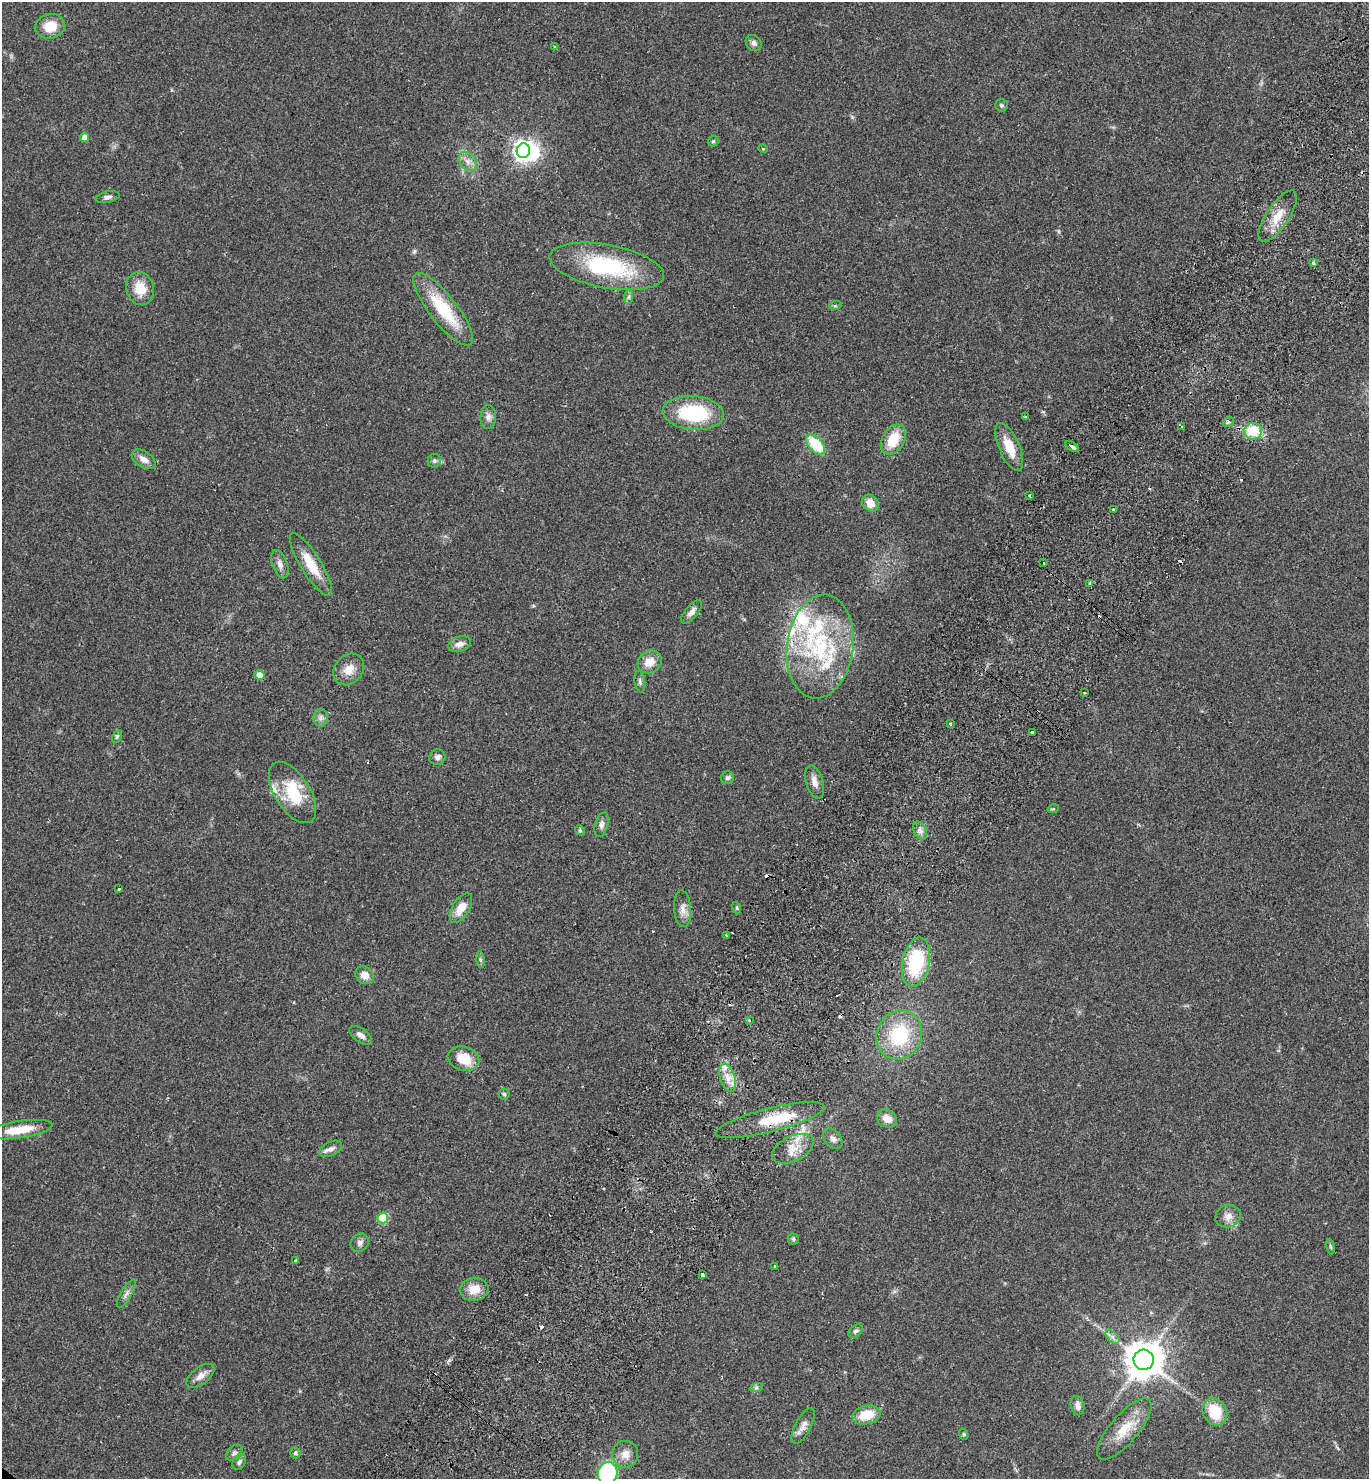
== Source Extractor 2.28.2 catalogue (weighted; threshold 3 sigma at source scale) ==
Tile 10 of 4 x 4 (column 2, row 3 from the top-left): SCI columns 1570-2936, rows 1517-2993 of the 6012 x 5983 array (HDU 1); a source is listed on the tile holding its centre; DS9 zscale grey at full resolution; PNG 1371 x 1481 px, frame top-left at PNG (2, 2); each listed source drawn as its Kron ellipse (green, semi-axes under 4 px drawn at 4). Shown black and unused: <1% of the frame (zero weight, under 2 of 3 exposures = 3% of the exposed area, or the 3 px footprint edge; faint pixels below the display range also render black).
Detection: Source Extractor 2.28.2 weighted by HDU 2 'WHT'; one run over the whole footprint, this tile lists its part. Background 0.086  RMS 0.0078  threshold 0.0351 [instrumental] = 3 sigma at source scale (4.5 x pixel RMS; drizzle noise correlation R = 1.50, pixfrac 1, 0.05/0.05 arcsec/px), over >= 5 px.
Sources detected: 125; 1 inside a brighter object's white glare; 12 cosmic-ray / hot-pixel residue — neither listed nor drawn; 10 inside a brighter listed object's ellipse — not listed separately; the other 102 listed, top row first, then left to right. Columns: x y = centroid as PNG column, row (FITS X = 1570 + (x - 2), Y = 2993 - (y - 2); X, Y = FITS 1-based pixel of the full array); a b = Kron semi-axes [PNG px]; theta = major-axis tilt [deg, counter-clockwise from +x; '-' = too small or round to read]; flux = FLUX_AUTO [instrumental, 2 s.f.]
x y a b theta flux
50 26 15 12 15 14
754 43 9 7 -47 2.6
555 47 3 3 - 1.6
1001 105 6 6 - 1.8
84 137 5 4 - 5.5
713 141 6 5 - 1
763 149 5 3 - 0.56
523 151 7 6 - 370
468 161 11 7 -51 4.8
108 197 12 5 12 2.6
1278 216 30 11 56 15
1313 263 4 3 - 1.3
607 266 58 21 -10 76
140 289 16 14 -75 15
629 297 7 4 88 1.7
835 306 6 4 17 0.92
443 309 45 13 -52 40
693 413 31 17 -4 58
488 417 12 8 89 4
1025 417 3 2 - 1.1
1228 422 6 3 24 1.6
1182 427 3 2 - 1.4
1253 431 9 8 - 21
893 440 16 11 59 20
816 445 12 7 -48 29
1009 447 26 10 -66 16
1072 447 7 3 -36 13
144 459 13 8 -34 5.9
434 461 7 6 - 1.9
1029 496 3 3 - 2.5
870 503 9 7 -48 8.9
1114 509 3 3 - 2.3
1043 563 3 2 - 1
280 564 15 7 -70 4.4
311 564 36 10 -58 18
1089 583 3 2 - 0.87
692 612 14 6 48 3.9
460 644 11 7 19 4.6
820 647 52 33 83 85
650 662 13 10 36 9.7
349 669 17 14 48 9.3
260 675 5 5 - 9.5
640 681 11 5 -81 2.1
1084 693 3 2 - 0.68
321 718 9 7 90 2.8
950 724 3 3 - 1.3
1032 732 3 3 - 2.3
117 737 7 4 63 1.3
437 757 8 7 - 3
727 778 6 6 - 1.9
814 782 17 8 -73 5.5
292 792 34 17 -58 32
1053 809 6 3 18 0.81
602 825 12 6 73 3.1
580 830 5 4 - 0.97
920 830 9 6 -63 3.2
119 889 3 3 - 1.7
461 908 16 8 59 12
737 908 6 3 -72 0.85
683 909 18 8 -86 5.9
726 935 3 2 - 0.67
480 960 8 4 -81 1.4
916 962 25 13 77 50
365 975 10 8 -39 6.9
749 1020 3 2 - 0.73
361 1035 13 6 -34 3.9
899 1035 25 22 66 49
463 1059 16 12 -18 17
728 1078 14 7 -72 7.2
504 1094 5 5 - 1.2
887 1119 10 8 -32 7.5
770 1120 56 11 14 30
20 1130 33 8 9 18
833 1139 12 8 -49 3.5
331 1149 12 7 26 3.6
793 1149 22 12 26 12
1228 1216 13 11 18 6.2
383 1218 5 5 - 32
793 1239 5 5 - 1.2
360 1243 10 8 50 3.1
1330 1247 8 4 -80 1.1
295 1260 3 2 - 1.1
775 1267 3 3 - 1.9
702 1275 4 3 - 3.2
474 1289 14 11 7 12
126 1294 16 5 60 3.3
856 1331 8 5 40 2
1112 1337 8 5 -45 2.5
1144 1360 10 10 - 2100
200 1376 16 8 38 5.7
756 1388 7 4 18 1.5
1078 1406 10 6 -75 3.5
1215 1412 14 12 -61 22
866 1415 14 9 13 16
803 1426 20 8 63 5.2
1124 1429 38 14 49 20
963 1434 6 3 -71 0.79
234 1453 9 6 43 2.2
295 1453 5 5 - 1.3
625 1454 13 13 - 7.5
239 1462 8 6 62 2.1
608 1473 11 10 - 77
Overlapping masked pixels (flux is a lower limit): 1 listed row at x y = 770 1120
Isophote crosses this tile's border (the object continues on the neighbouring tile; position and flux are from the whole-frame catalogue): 1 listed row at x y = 608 1473